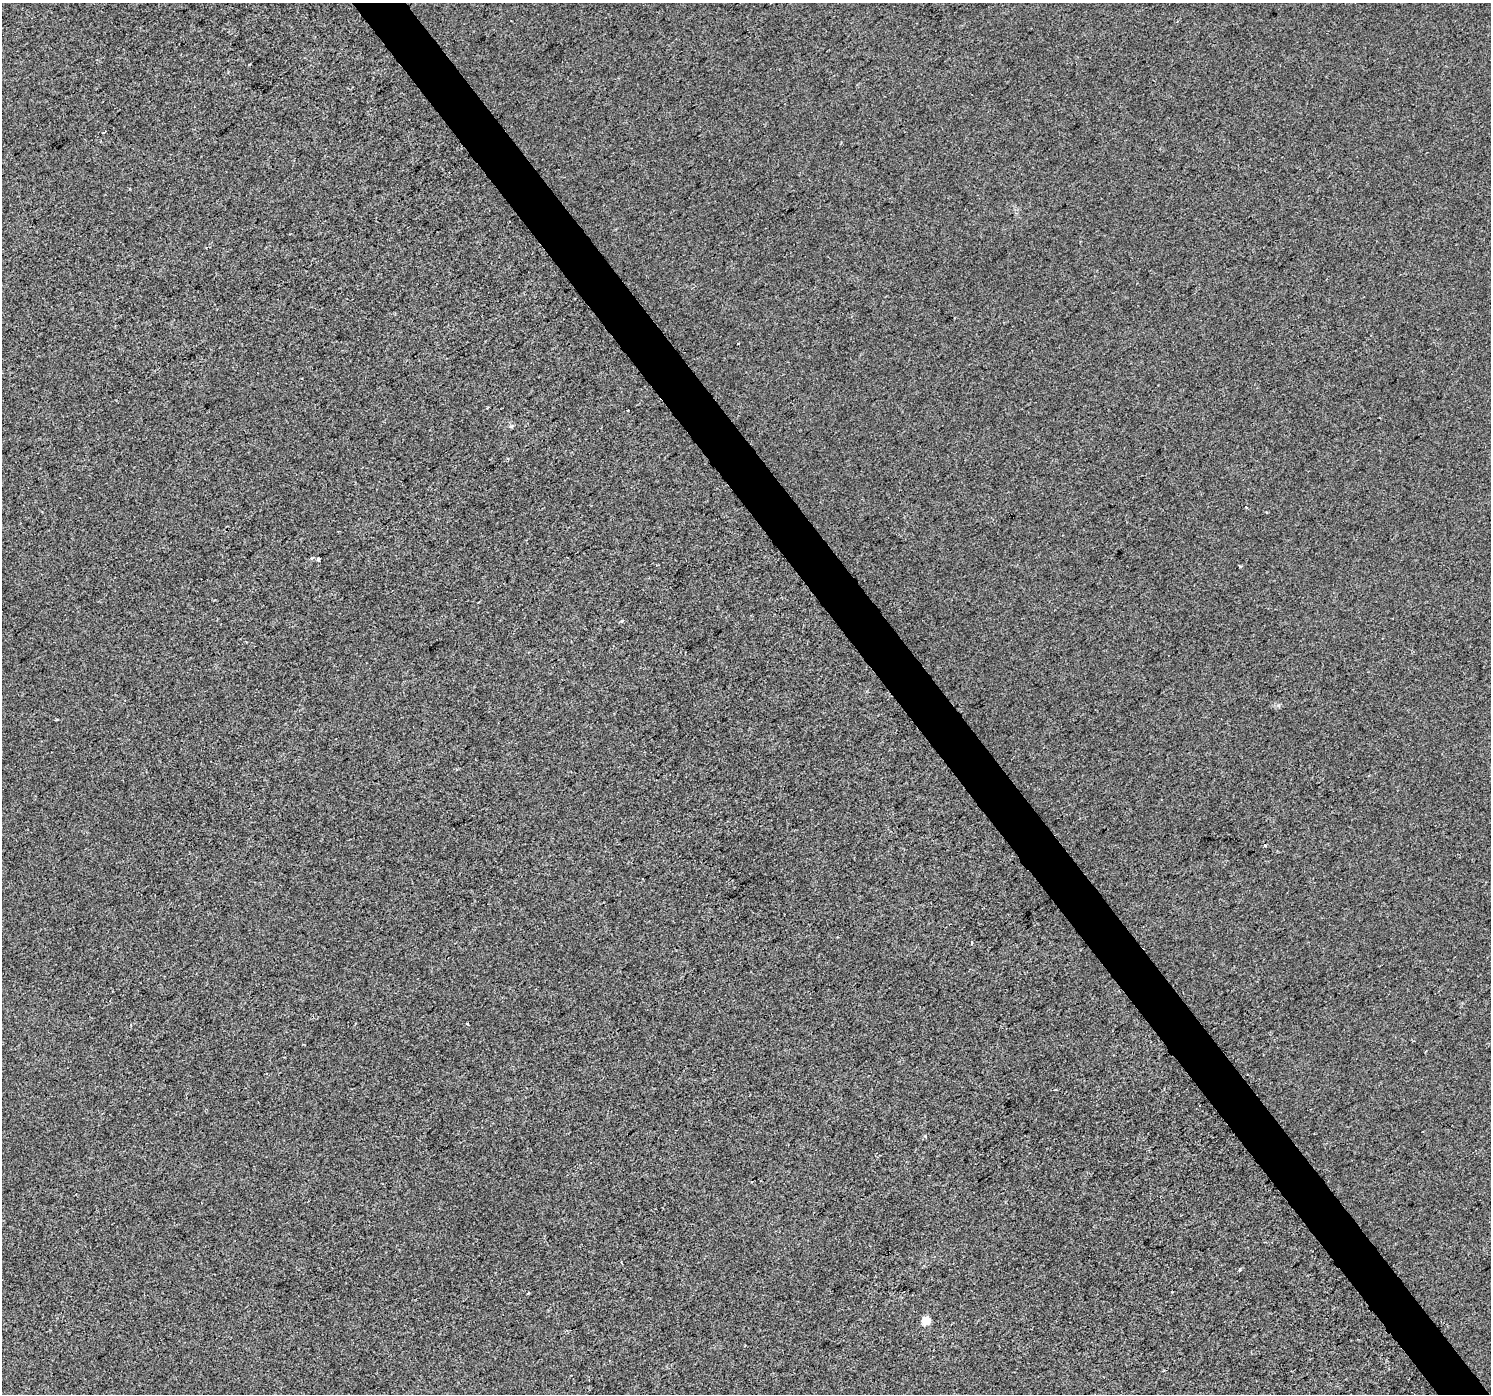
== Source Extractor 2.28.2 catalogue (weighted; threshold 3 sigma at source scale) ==
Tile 6 of 4 x 4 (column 2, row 2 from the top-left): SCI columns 1492-2980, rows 2977-4368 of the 5957 x 5889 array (HDU 1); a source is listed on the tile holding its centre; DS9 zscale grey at full resolution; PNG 1493 x 1396 px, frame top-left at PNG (2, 3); no overlay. Shown black and unused: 4% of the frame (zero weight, under 2 of 3 exposures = <1% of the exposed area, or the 3 px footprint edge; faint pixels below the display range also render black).
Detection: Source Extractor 2.28.2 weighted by HDU 2 'WHT'; one run over the whole footprint, this tile lists its part. Background -2.38e-04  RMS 0.0056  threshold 0.0251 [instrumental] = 3 sigma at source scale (4.5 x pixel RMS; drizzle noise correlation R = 1.50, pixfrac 1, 0.0396/0.0396 arcsec/px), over >= 5 px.
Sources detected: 10; all 10 listed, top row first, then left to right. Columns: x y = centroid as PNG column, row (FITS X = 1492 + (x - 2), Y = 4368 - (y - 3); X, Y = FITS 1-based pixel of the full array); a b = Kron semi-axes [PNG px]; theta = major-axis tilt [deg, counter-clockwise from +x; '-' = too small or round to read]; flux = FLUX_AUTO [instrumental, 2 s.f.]
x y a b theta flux
103 132 3 2 - 0.81
738 343 3 2 - 0.43
1266 512 3 2 - 0.57
311 558 4 3 - 0.93
318 559 3 3 - 3.2
1240 566 4 2 - 0.65
1265 845 4 3 - 0.6
621 1263 4 2 - 0.51
528 1293 3 2 - 0.75
926 1321 5 5 - 17
Unlisted compact peaks at least as high as the median listed source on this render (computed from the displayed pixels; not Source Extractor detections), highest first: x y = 1240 1269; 622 621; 925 1136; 511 426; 1278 705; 467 1024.